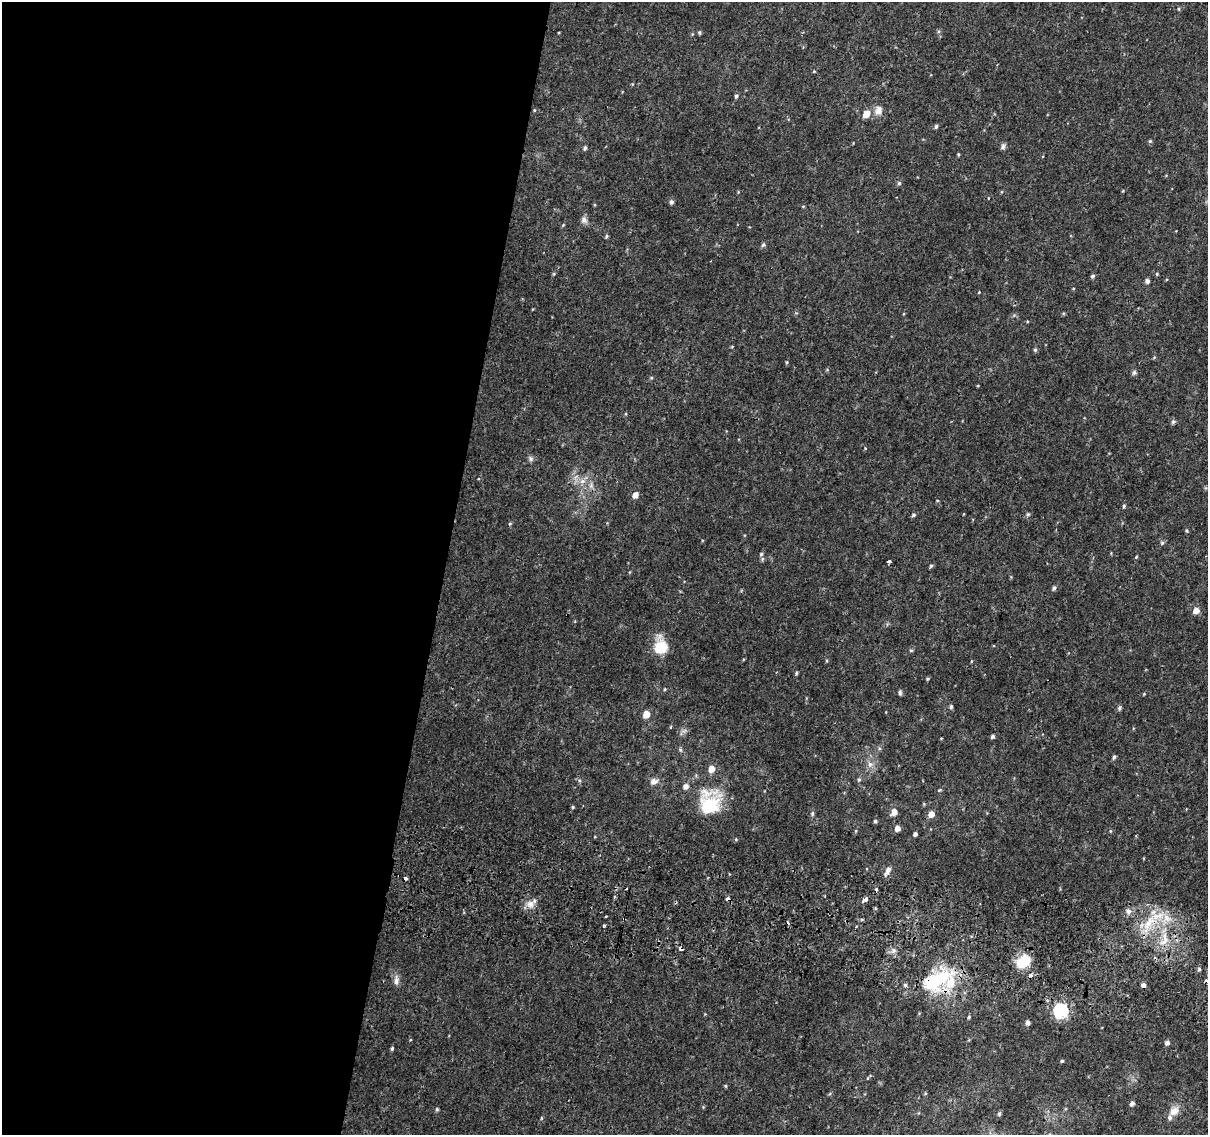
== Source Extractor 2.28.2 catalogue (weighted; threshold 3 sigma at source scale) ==
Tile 5 of 4 x 4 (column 1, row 2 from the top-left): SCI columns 6-1211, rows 2529-3661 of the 4843 x 5116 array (HDU 1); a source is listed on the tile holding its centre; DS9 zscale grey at full resolution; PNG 1210 x 1137 px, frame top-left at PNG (2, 2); no overlay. Shown black and unused: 37% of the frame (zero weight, under 2 of 3 exposures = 2% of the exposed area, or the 3 px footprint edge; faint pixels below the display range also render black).
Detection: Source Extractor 2.28.2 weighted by HDU 2 'WHT'; one run over the whole footprint, this tile lists its part. Background 0.0111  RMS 0.0038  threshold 0.017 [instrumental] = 3 sigma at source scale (4.5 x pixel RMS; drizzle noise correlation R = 1.50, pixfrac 1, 0.0396/0.0396 arcsec/px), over >= 5 px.
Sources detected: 115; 6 cosmic-ray / hot-pixel residue — not listed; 3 inside a brighter listed object's ellipse — not listed separately; the other 106 listed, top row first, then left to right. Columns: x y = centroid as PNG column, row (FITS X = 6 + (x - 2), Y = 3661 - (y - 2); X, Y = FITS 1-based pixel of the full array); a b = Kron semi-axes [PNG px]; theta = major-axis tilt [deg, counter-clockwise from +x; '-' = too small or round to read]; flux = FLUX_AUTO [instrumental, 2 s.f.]
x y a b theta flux
1179 9 5 3 - 0.39
559 32 3 2 - 0.3
699 33 4 4 - 0.57
814 71 4 4 - 0.33
736 96 6 4 46 0.72
534 110 4 3 - 0.31
878 111 13 11 64 2.8
866 114 6 5 - 5.5
936 127 6 4 85 0.66
1150 141 5 5 - 0.47
1003 146 8 6 74 0.96
585 148 5 4 - 0.74
958 154 4 4 - 0.38
899 183 5 5 - 0.67
671 202 6 5 - 0.93
584 220 9 8 - 1.5
563 225 5 3 - 0.38
606 236 5 4 - 0.56
763 245 6 5 - 0.73
554 274 5 3 - 0.37
1157 274 4 4 - 0.41
1092 276 6 4 48 0.69
1147 281 5 5 - 1.1
1073 289 4 3 - 0.29
979 292 4 3 - 0.26
1035 350 5 5 - 0.61
1154 357 4 4 - 0.38
787 362 5 4 - 0.43
1134 372 7 5 73 0.78
651 378 5 4 - 0.44
1173 422 7 6 - 0.71
531 459 8 7 - 0.94
582 481 8 6 20 1.7
635 495 6 5 - 2.5
1124 506 6 4 81 0.55
1028 514 6 5 - 0.69
913 515 6 4 18 0.66
510 524 5 4 - 0.46
1187 530 4 4 - 0.46
1162 543 5 5 - 0.61
761 554 5 4 - 0.53
1136 557 4 3 - 0.33
889 561 3 3 - 3.5
931 566 5 4 - 0.56
1054 588 6 4 64 0.78
1196 610 6 6 - 3.1
661 646 21 15 -83 8.5
911 650 5 4 - 0.48
796 673 5 4 - 0.56
928 679 5 4 - 0.44
665 689 4 4 - 0.36
900 693 7 4 -89 0.72
1144 694 4 3 - 0.31
951 706 6 4 89 0.69
1119 708 5 5 - 0.78
646 714 5 5 - 5.7
671 727 4 3 - 0.37
993 736 4 4 - 0.81
680 750 5 5 - 0.57
1114 757 6 4 68 0.72
870 764 9 7 76 1.8
711 769 6 5 - 4.2
859 779 6 5 - 0.56
654 781 9 7 15 2.2
686 786 5 5 - 2
939 790 6 3 15 0.4
709 805 32 22 49 19
573 807 4 4 - 0.43
894 812 8 7 - 2.4
812 813 6 5 - 0.65
931 814 5 5 - 3.4
875 821 5 4 - 0.53
897 828 5 4 - 2.6
1110 831 5 4 - 0.37
915 834 4 4 - 1.1
736 839 5 4 - 0.42
887 871 12 5 63 1.9
866 899 4 3 - 12
530 904 11 10 - 2.8
1128 911 8 7 - 1.4
1166 918 12 7 -46 3.3
624 919 4 3 - 0.71
1149 923 26 10 57 8.7
603 926 3 3 - 0.73
1165 938 19 6 -84 4.4
681 949 4 3 - 2.6
893 951 8 7 - 1.5
1023 961 18 12 49 8.4
1199 969 5 4 - 0.74
1031 975 4 4 - 1.7
396 980 14 7 86 1.8
936 981 47 23 31 26
1143 985 5 4 - 1.5
1061 1011 6 6 - 69
969 1017 5 4 - 0.53
1028 1023 5 4 - 1.2
1167 1043 5 5 - 1.5
392 1049 5 4 - 0.59
1062 1061 4 3 - 0.53
868 1078 5 3 - 0.29
725 1086 4 4 - 0.4
1132 1103 5 4 - 1.3
437 1109 5 4 - 0.53
1174 1111 14 11 37 3.4
999 1114 6 4 73 0.67
541 1118 5 3 - 0.36
Overlapping masked pixels (flux is a lower limit): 3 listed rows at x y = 624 919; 681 949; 936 981